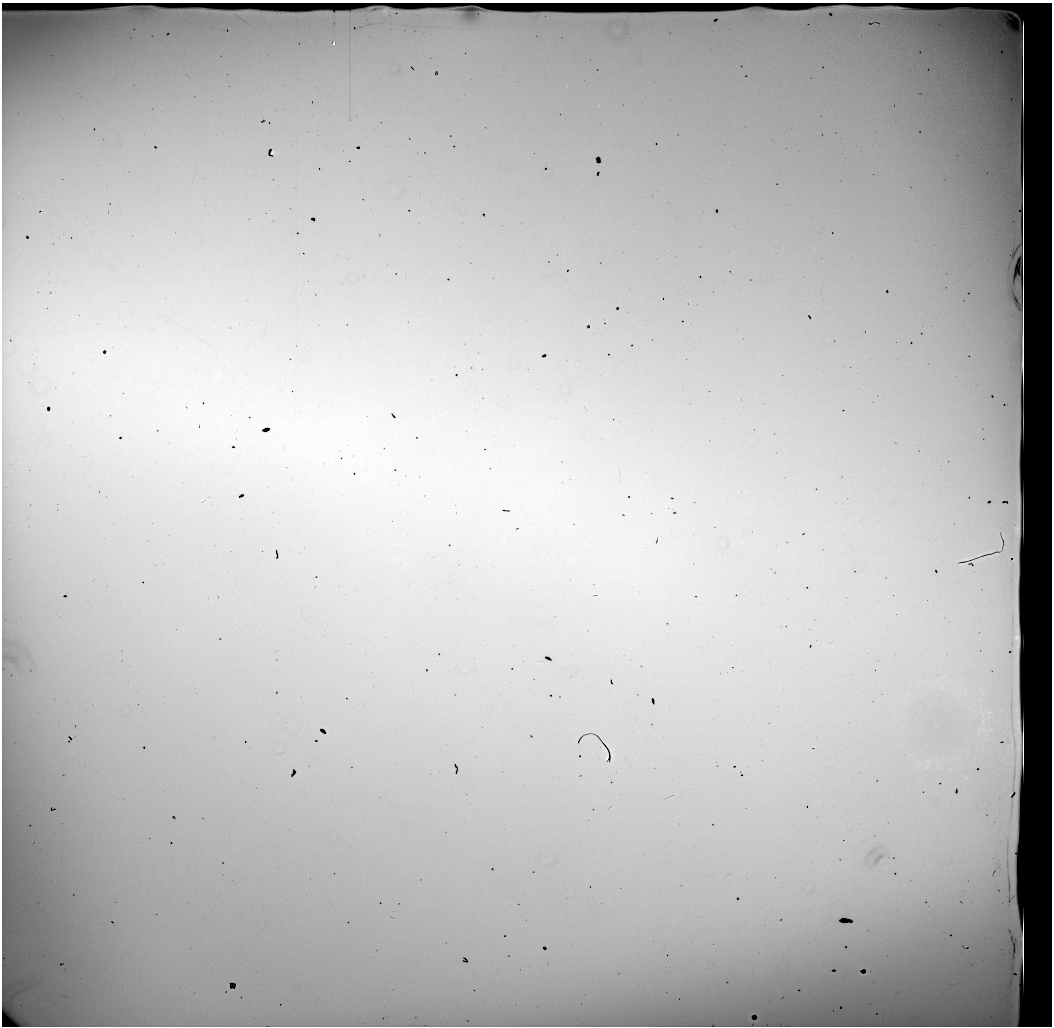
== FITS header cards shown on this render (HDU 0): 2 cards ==
NAXIS1  =                 1050 / length of data axis 1
NAXIS2  =                 1024 / length of data axis 2

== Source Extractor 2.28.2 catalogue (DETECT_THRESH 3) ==
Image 1050 x 1024 px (HDU 0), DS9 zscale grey, 1 PNG px = 1 image px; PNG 1054 x 1028 px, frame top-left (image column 1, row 1024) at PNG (2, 3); no overlay
Background 20900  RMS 100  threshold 314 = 3 sigma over >= 5 px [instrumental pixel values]
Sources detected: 12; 3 with non-positive FLUX_AUTO (blend fragments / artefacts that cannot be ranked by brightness) are not listed; the other 9 listed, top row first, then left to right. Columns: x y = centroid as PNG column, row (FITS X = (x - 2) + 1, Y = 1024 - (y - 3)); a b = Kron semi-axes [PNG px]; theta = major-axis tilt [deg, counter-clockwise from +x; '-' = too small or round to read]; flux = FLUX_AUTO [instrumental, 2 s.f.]
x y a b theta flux
896 8 10 2 0 13000
385 11 4 3 - 5200
14 14 33 4 2 61000
334 44 3 3 - 31000
350 122 2 2 - 5400
273 152 3 3 - 11000
197 426 3 2 - 9200
612 754 11 2 -80 12000
606 757 5 2 - 6400
At the frame edge (FLAGS 8, measured only in part): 1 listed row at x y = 14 14
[3 non-positive-flux detections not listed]